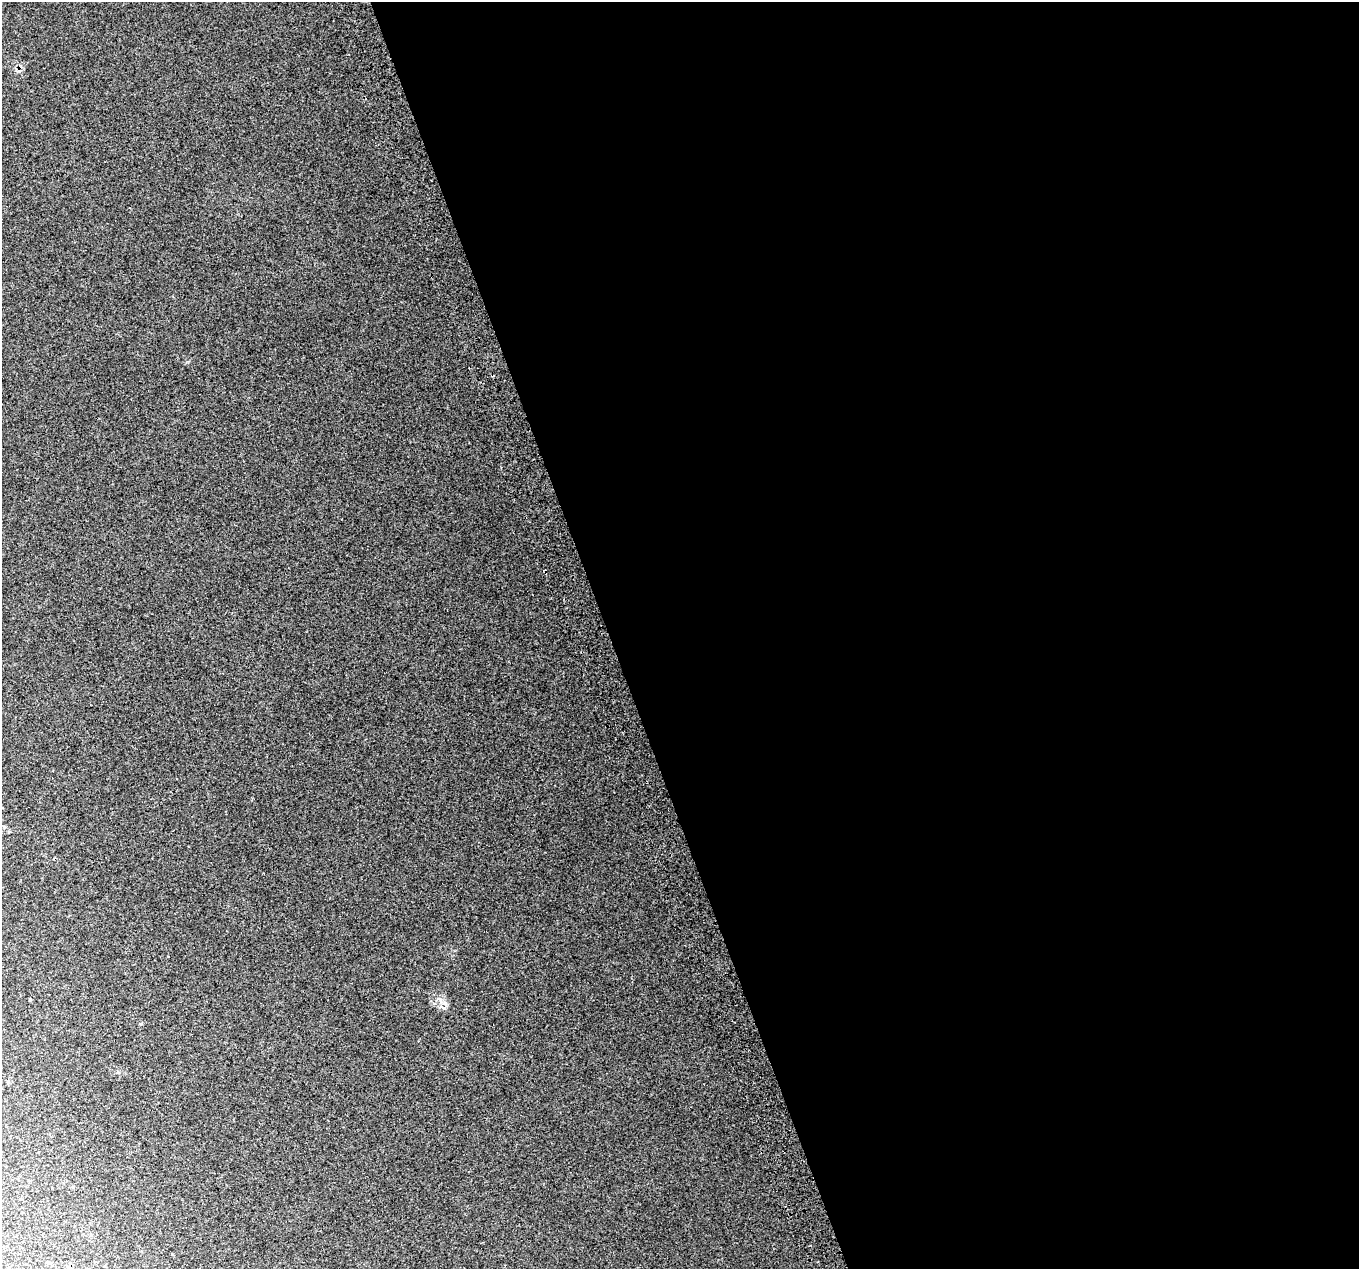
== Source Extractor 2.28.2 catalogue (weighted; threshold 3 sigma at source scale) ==
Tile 8 of 4 x 4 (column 4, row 2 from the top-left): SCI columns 4115-5471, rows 2673-3939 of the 5515 x 5290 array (HDU 1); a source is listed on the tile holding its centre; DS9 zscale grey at full resolution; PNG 1361 x 1271 px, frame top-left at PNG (2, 2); no overlay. Shown black and unused: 55% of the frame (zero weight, under 2 of 3 exposures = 2% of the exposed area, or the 3 px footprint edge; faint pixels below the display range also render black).
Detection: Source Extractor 2.28.2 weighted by HDU 2 'WHT'; one run over the whole footprint, this tile lists its part. Background 0.0694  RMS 0.013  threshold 0.0591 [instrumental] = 3 sigma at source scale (4.5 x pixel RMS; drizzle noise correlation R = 1.50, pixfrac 1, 0.0396/0.0396 arcsec/px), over >= 5 px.
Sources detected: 5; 1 cosmic-ray / hot-pixel residue — not listed; the other 4 listed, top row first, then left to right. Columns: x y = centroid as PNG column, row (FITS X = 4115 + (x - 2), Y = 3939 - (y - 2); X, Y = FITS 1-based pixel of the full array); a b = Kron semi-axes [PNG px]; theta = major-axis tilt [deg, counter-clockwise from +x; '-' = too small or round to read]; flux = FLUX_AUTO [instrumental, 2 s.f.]
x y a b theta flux
9 832 5 3 - 1.2
439 999 7 5 -27 3.3
445 1003 6 5 - 3.2
141 1023 5 3 - 1.1